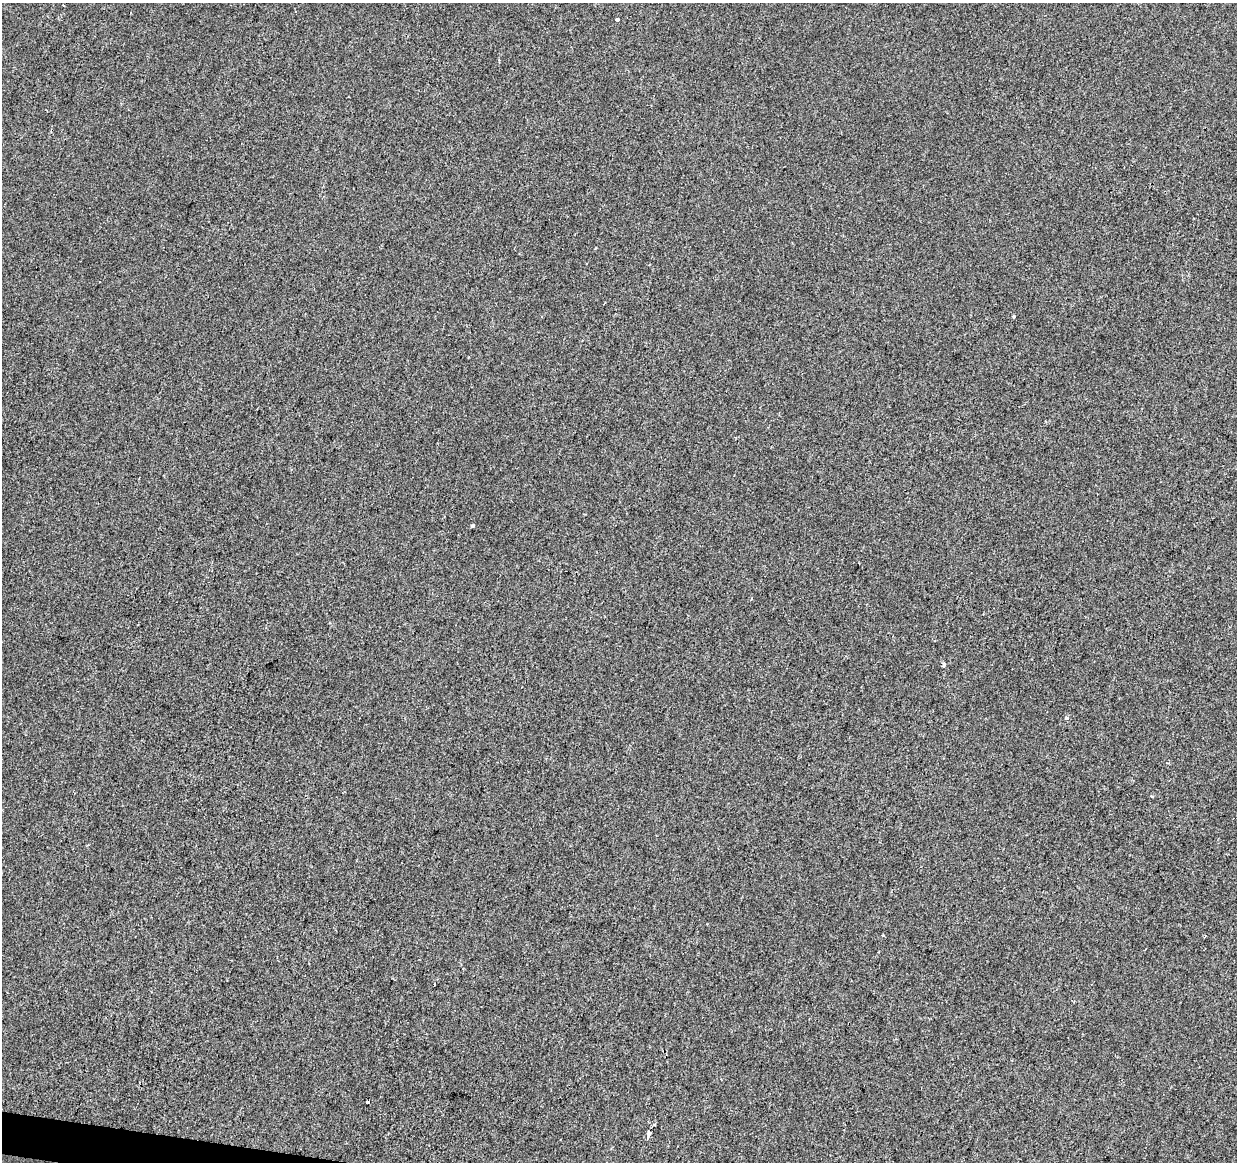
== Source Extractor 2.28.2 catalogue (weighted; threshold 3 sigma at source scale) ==
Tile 7 of 4 x 4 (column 3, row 2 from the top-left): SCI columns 2479-3713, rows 2549-3708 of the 4957 x 5153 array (HDU 1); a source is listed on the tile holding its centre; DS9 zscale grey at full resolution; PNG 1239 x 1164 px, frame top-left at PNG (2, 3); no overlay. Shown black and unused: <1% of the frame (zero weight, under 2 of 3 exposures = <1% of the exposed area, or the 3 px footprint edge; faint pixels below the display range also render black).
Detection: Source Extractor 2.28.2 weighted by HDU 2 'WHT'; one run over the whole footprint, this tile lists its part. Background -4.70e-04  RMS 0.0049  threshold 0.0219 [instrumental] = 3 sigma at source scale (4.5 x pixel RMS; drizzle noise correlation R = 1.50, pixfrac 1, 0.0396/0.0396 arcsec/px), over >= 5 px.
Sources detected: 15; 4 cosmic-ray / hot-pixel residue — not listed; the other 11 listed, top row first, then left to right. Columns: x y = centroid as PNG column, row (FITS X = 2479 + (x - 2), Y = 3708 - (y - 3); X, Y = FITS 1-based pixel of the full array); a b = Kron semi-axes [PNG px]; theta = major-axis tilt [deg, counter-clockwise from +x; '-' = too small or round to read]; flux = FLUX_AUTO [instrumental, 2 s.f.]
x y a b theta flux
617 19 4 3 - 3.4
1013 316 3 3 - 0.8
473 525 4 3 - 0.84
751 598 4 3 - 0.58
943 664 4 3 - 3.1
1067 718 3 3 - 1.9
1152 796 4 3 - 0.8
883 935 3 3 - 0.69
367 1102 3 3 - 7.5
654 1124 3 3 - 1.2
648 1136 4 3 - 3.1